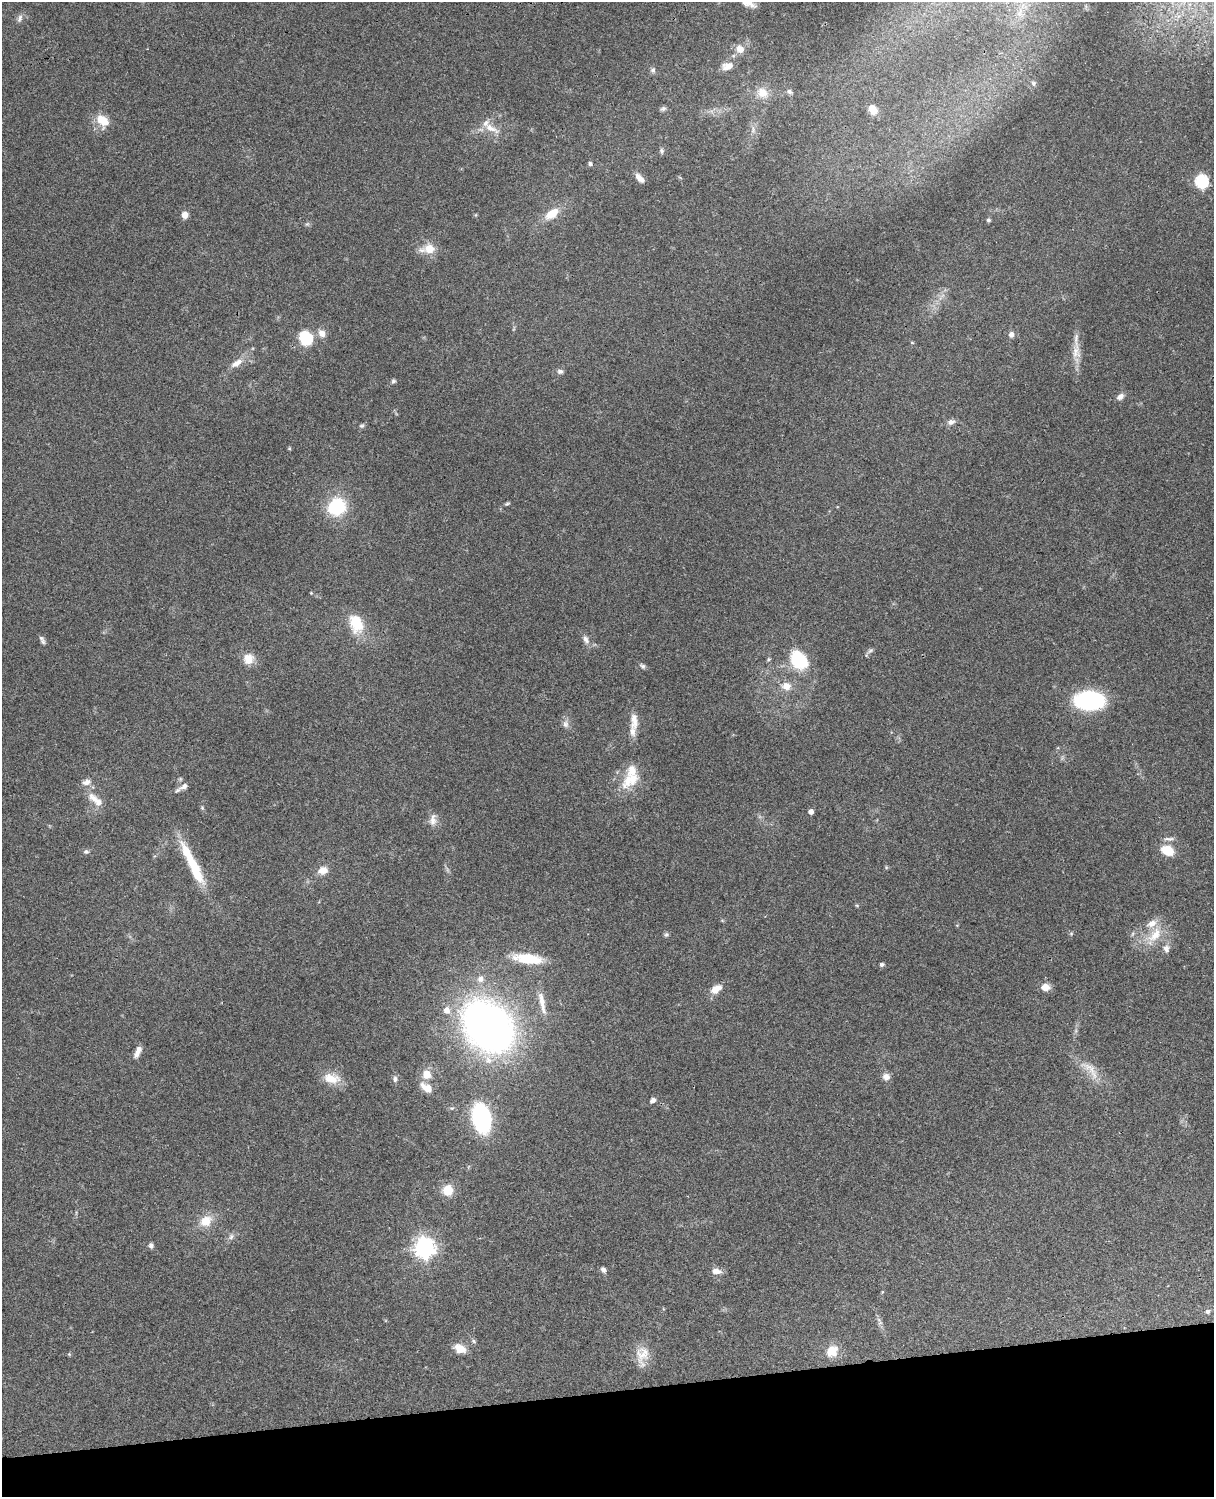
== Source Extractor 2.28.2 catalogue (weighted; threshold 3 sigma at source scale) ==
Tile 10 of 4 x 3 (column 2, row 3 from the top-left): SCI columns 1334-2545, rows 277-1771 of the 5087 x 4926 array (HDU 1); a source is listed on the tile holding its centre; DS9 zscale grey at full resolution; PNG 1216 x 1499 px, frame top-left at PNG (2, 2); no overlay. Shown black and unused: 7% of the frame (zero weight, under 3 of 4 exposures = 6% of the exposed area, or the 3 px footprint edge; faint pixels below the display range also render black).
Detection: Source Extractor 2.28.2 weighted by HDU 2 'WHT'; one run over the whole footprint, this tile lists its part. Background 0.104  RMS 0.0065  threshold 0.0292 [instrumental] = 3 sigma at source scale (4.5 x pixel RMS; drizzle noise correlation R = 1.50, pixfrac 1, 0.05/0.05 arcsec/px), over >= 5 px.
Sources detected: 103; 5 inside a brighter listed object's ellipse — not listed separately; the other 98 listed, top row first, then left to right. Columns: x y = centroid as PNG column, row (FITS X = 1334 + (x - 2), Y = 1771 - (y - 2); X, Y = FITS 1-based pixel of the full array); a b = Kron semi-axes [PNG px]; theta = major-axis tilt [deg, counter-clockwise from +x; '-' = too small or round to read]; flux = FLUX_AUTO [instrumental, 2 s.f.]
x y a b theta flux
748 3 17 7 -24 5
20 18 12 6 70 2.3
740 49 11 10 - 5.6
728 66 14 9 16 5.9
653 70 7 7 - 1.7
1034 83 7 6 - 1.4
789 92 8 6 -46 1.8
762 93 15 13 -14 8.8
663 109 8 6 24 1.6
873 109 11 8 -54 7.3
103 120 16 10 -37 12
491 128 26 9 -28 8.1
753 130 9 5 76 2.2
662 151 8 6 -79 1.4
590 164 6 5 - 1.3
639 178 13 6 -46 4
1201 181 6 6 - 94
552 214 20 10 36 11
185 215 8 7 - 4.3
988 220 5 4 - 1.4
307 224 6 5 - 1
429 249 14 12 -3 9.9
322 333 9 8 - 4.7
1011 334 8 7 - 2.7
306 338 15 13 -76 21
912 343 5 3 - 0.68
1076 352 24 12 88 9.4
236 363 17 8 31 6.2
560 371 8 6 -11 1.9
393 381 6 5 - 1.2
1120 397 10 7 36 2.9
951 422 11 7 14 2.9
362 426 7 5 2 1.2
507 504 7 4 21 1
337 507 17 15 40 38
311 593 4 3 - 0.51
356 623 24 16 -70 20
41 638 8 5 -34 1.5
586 639 13 7 -63 3.3
870 651 10 5 37 1.6
248 659 13 13 - 8.1
769 659 6 5 - 0.87
799 660 24 18 -54 28
642 666 8 6 -37 1.6
786 686 12 11 - 6.7
1089 700 24 14 2 87
634 721 24 10 90 7.6
565 724 11 8 -78 3.1
630 780 31 18 37 18
87 782 11 8 14 3.8
184 786 13 7 29 3.6
96 800 26 9 -42 8.7
202 808 6 5 - 0.86
811 812 4 4 - 3.1
433 820 17 9 82 4.7
1169 839 14 5 1 2.3
1167 850 10 7 -26 20
86 851 7 6 - 1.5
192 864 59 10 -64 30
886 867 6 4 -73 0.67
323 870 13 9 13 6
857 905 6 4 -1 0.73
1071 933 6 4 1 0.86
666 934 7 5 36 1.2
1132 934 6 4 70 0.97
1155 935 26 14 50 15
1166 949 11 9 -88 3.3
528 958 36 11 -8 21
882 964 6 5 - 1.3
480 979 9 8 - 3.6
1045 987 9 7 5 5.9
716 989 15 9 35 6.7
542 1002 34 7 -79 8.2
446 1010 9 8 - 4.5
488 1026 35 26 -47 490
138 1052 15 6 65 4.4
1090 1068 31 11 -32 11
427 1074 12 11 - 6.7
886 1077 9 8 - 3.7
331 1078 22 13 -10 12
395 1079 8 6 -86 1.9
426 1088 16 9 -35 6.8
653 1100 7 5 35 2.4
481 1118 34 20 -79 50
448 1190 10 10 - 13
206 1221 15 12 33 11
231 1237 9 7 73 2.4
151 1246 7 5 -70 1.9
424 1248 8 7 - 390
603 1269 7 6 - 2.1
716 1271 13 7 -8 4.3
1208 1312 5 5 - 1.9
879 1320 8 4 -72 1.7
473 1341 7 5 -38 1.2
460 1349 14 10 -27 8.3
832 1351 17 13 48 9.5
69 1354 5 5 - 0.69
642 1355 27 15 84 10
Isophote crosses this tile's border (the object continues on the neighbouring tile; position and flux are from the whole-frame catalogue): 1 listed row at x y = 748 3